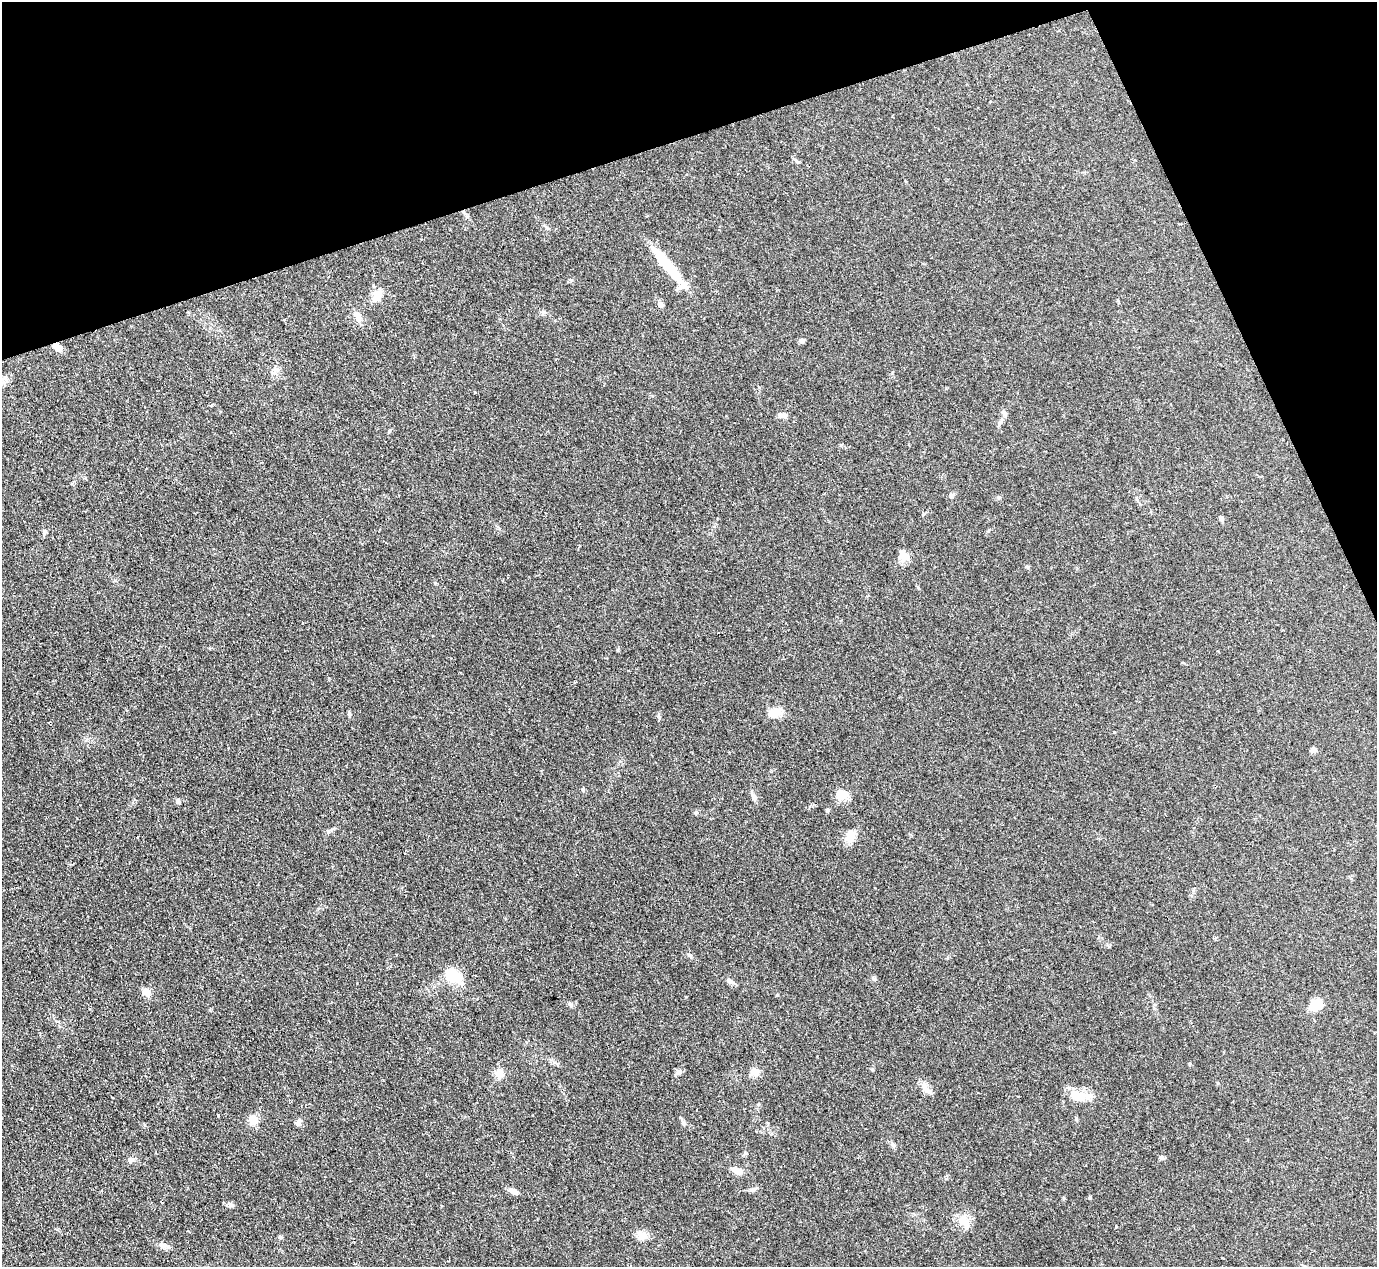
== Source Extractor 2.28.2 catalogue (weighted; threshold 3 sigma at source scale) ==
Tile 3 of 4 x 4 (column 3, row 1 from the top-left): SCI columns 2751-4125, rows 3947-5211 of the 5506 x 5493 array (HDU 1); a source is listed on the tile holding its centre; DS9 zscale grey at full resolution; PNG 1379 x 1269 px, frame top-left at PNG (2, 2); no overlay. Shown black and unused: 17% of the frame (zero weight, under 2 of 3 exposures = <1% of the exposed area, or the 3 px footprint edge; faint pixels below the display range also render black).
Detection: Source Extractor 2.28.2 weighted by HDU 2 'WHT'; one run over the whole footprint, this tile lists its part. Background 0.0744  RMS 0.0056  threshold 0.025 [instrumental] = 3 sigma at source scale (4.5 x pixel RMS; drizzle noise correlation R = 1.50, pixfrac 1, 0.05/0.05 arcsec/px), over >= 5 px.
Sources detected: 58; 1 cosmic-ray / hot-pixel residue — not listed; the other 57 listed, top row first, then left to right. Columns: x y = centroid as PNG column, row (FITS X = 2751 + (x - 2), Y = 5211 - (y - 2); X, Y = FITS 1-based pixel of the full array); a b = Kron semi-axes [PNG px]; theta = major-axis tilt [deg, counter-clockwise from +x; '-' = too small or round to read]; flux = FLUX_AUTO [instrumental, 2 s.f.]
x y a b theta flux
797 161 8 3 -45 0.83
667 264 47 10 -50 27
377 296 16 11 67 6.6
661 305 7 6 - 1.8
544 312 7 6 - 1.2
358 316 14 8 -71 4.2
802 340 7 6 - 1.2
57 347 14 7 -32 3.4
474 392 3 3 - 0.66
1004 413 11 5 -57 1.4
782 415 11 6 -4 2.7
1000 422 9 5 54 1.5
390 430 5 4 - 0.69
951 495 7 5 -5 1.1
999 497 5 5 - 0.8
1221 518 7 5 -63 1.3
44 532 8 5 90 1.2
904 556 17 12 -67 4.2
868 596 4 3 - 0.49
575 682 3 3 - 0.61
774 713 20 11 28 5.8
659 715 8 4 -82 1
1313 750 7 6 - 1.8
844 794 16 15 - 6
754 797 14 5 -70 2.2
178 801 7 5 89 1.4
827 810 5 4 - 0.72
696 813 6 5 - 0.85
850 836 18 11 81 6.4
138 837 3 2 - 0.38
690 955 7 5 -22 1.1
452 976 18 13 -20 18
874 979 6 4 -18 0.79
729 981 9 6 -30 2.1
146 992 10 9 - 3.9
570 1004 7 4 -45 1
1315 1005 13 10 37 10
679 1072 10 6 39 1.8
755 1072 13 9 24 3.4
499 1073 9 9 - 6.1
926 1089 12 7 -33 3.3
1078 1096 24 13 -10 10
218 1115 3 2 - 1.1
253 1120 5 5 - 25
683 1122 7 5 48 1.1
298 1123 9 7 75 2
893 1145 7 5 -46 1.2
1161 1157 7 5 -40 1.2
131 1159 9 7 1 1.9
736 1170 16 8 -22 3.9
753 1190 7 6 - 1.3
513 1191 12 6 -21 2.7
231 1205 9 6 -26 1.7
962 1220 17 11 61 7
1116 1226 3 2 - 0.49
642 1236 14 12 -41 4.6
163 1245 15 6 -13 3
Overlapping masked pixels (flux is a lower limit): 1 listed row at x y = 57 347
Unlisted compact peaks at least as high as the median listed source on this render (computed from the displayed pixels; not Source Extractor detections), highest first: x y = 1090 1197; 349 713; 1114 732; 583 790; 1028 567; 618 650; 435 583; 1109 947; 571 280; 872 1070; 1064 1198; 1189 1064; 328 832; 892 373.